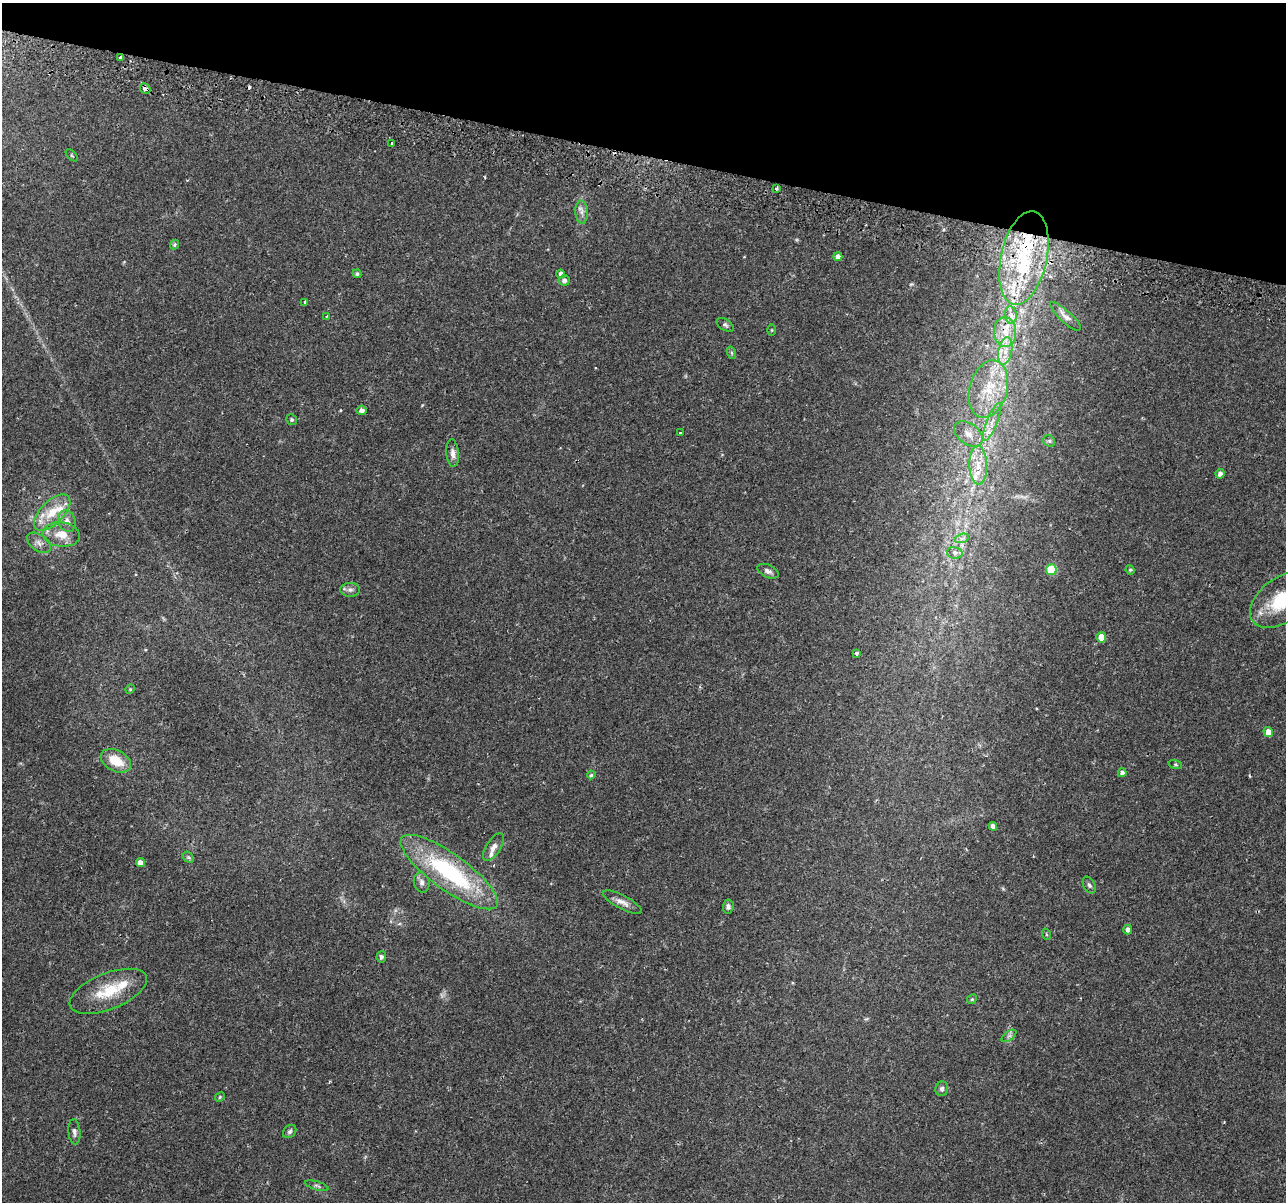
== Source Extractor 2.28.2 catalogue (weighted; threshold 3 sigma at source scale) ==
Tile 2 of 4 x 4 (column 2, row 1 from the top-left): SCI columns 1351-2634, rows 3894-5093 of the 5279 x 5444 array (HDU 1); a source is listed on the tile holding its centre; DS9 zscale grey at full resolution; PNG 1288 x 1204 px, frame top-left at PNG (2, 3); each listed source drawn as its Kron ellipse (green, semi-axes under 4 px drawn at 4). Shown black and unused: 13% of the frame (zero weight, under 2 of 3 exposures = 5% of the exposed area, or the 3 px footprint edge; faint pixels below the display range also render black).
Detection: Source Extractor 2.28.2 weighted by HDU 2 'WHT'; one run over the whole footprint, this tile lists its part. Background 0.0342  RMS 0.0034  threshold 0.0154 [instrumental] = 3 sigma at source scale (4.5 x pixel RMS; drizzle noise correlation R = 1.50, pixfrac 1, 0.0396/0.0396 arcsec/px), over >= 5 px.
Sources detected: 80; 1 cosmic-ray / hot-pixel residue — neither listed nor drawn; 9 inside a brighter listed object's ellipse — not listed separately; the other 70 listed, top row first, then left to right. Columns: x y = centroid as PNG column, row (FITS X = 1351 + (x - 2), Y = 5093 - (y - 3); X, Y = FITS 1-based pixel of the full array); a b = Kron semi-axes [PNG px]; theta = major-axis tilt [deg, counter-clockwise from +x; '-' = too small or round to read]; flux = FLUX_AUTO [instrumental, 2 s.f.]
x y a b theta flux
120 58 3 3 - 2
145 89 6 5 - 2
392 144 4 3 - 1.8
72 155 7 3 -45 0.37
776 188 3 3 - 1.2
582 212 11 6 -86 1.6
174 245 5 4 - 0.67
838 257 4 4 - 1.6
1024 258 48 23 78 29
357 274 4 4 - 0.57
561 274 4 4 - 2.9
564 281 5 5 - 1.3
305 302 3 3 - 0.79
1011 315 9 6 -84 1.4
326 316 3 3 - 0.34
1065 316 20 6 -43 1.7
725 325 9 5 -35 0.78
772 330 5 4 - 0.34
1005 332 15 11 -86 5.5
1005 351 14 6 78 3.3
732 353 6 4 -71 0.47
988 389 29 19 75 15
362 410 5 4 - 1.2
292 420 5 5 - 0.72
992 422 20 5 68 3.1
680 433 3 3 - 0.83
968 434 16 10 -37 3.5
1049 441 6 5 - 0.61
453 453 14 6 -85 1.8
978 465 19 9 -88 5.4
1220 474 4 4 - 1.5
52 512 23 11 44 7.7
67 521 11 8 -69 2
61 534 18 12 -7 5.2
962 538 7 4 19 0.8
39 543 13 8 -35 1.8
955 553 8 6 -14 0.92
1051 570 5 5 - 15
1130 570 5 4 - 0.42
768 571 11 6 -23 1.3
350 590 10 7 1 1.3
1282 600 36 22 37 17
1101 637 5 5 - 5.1
857 653 3 3 - 0.62
130 689 5 4 - 0.37
1268 732 5 4 - 3.1
116 761 16 10 -27 6.9
1176 764 7 3 -19 0.37
1122 773 4 4 - 1.1
591 775 4 4 - 0.45
993 826 4 4 - 1.6
494 847 16 7 58 2.2
188 857 6 4 -43 0.56
140 863 4 4 - 1.9
449 872 58 18 -36 40
422 882 10 7 -76 1.4
1089 885 9 5 -64 0.79
622 902 21 6 -28 2.5
728 907 7 5 86 0.97
1128 929 5 4 - 1.1
1046 934 6 3 -72 0.35
381 957 5 5 - 1
108 991 41 18 22 12
972 999 5 4 - 0.42
1009 1036 8 4 36 0.86
942 1089 7 6 - 0.92
220 1097 5 4 - 0.42
290 1131 7 5 45 0.78
74 1132 13 6 -85 1.1
317 1186 12 4 -17 0.78
Overlapping masked pixels (flux is a lower limit): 4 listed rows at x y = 145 89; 1024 258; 1005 332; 449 872
Isophote crosses this tile's border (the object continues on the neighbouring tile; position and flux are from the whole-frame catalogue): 1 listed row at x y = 1282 600